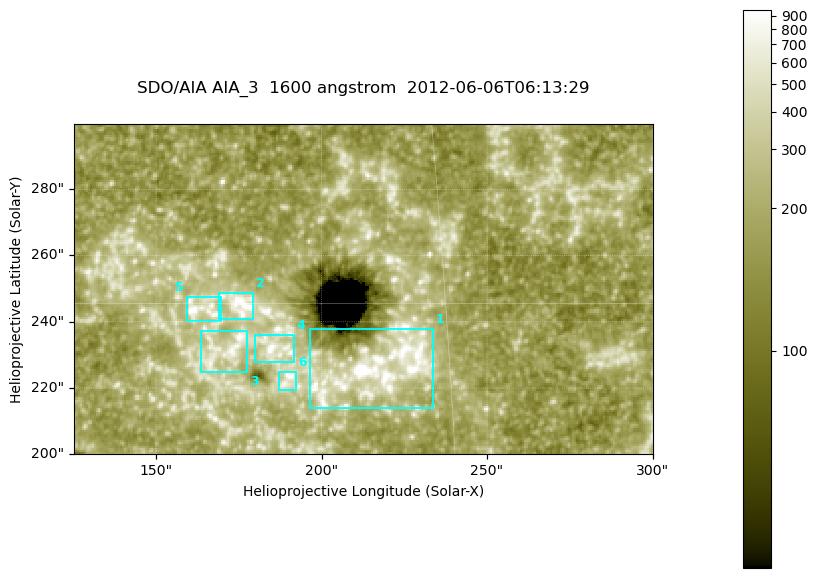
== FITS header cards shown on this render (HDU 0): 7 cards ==
TELESCOP= 'SDO/AIA '
INSTRUME= 'AIA_3   '
WAVELNTH=                 1600
WAVEUNIT= 'angstrom'
DATE-OBS= '2012-06-06T06:13:29.12'
CTYPE1  = 'HPLN-TAN'
CTYPE2  = 'HPLT-TAN'

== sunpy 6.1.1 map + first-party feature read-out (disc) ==
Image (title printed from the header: SDO/AIA AIA_3  1600 angstrom  2012-06-06T06:13:29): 287 x 164 px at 0.609 arcsec/px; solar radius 946 arcsec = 1552 px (partial field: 0.6% of the solar disc is inside the frame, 100% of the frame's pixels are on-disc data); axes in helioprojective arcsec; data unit not stated in the header (colour bar unlabelled)
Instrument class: DISC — disc imager (sunpy class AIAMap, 1600 A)
Bright regions (active regions / flare kernels): reference = the on-disc median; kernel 3 px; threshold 5 sigma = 317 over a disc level ~181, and >= 1.15x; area >= 47 px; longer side >= 3 px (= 1.8 arcsec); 6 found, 6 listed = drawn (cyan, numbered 1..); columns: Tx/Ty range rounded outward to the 2 arcsec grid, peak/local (2 s.f.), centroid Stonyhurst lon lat
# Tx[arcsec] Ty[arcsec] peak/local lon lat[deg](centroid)
1 196..234 214..238 22 +14 +14
2 168..180 240..250 5.8 +11 +15
3 162..178 224..238 5 +11 +14
4 180..192 228..236 5.9 +12 +14
5 158..170 240..248 5.4 +10 +15
6 186..192 218..226 4.7 +12 +14